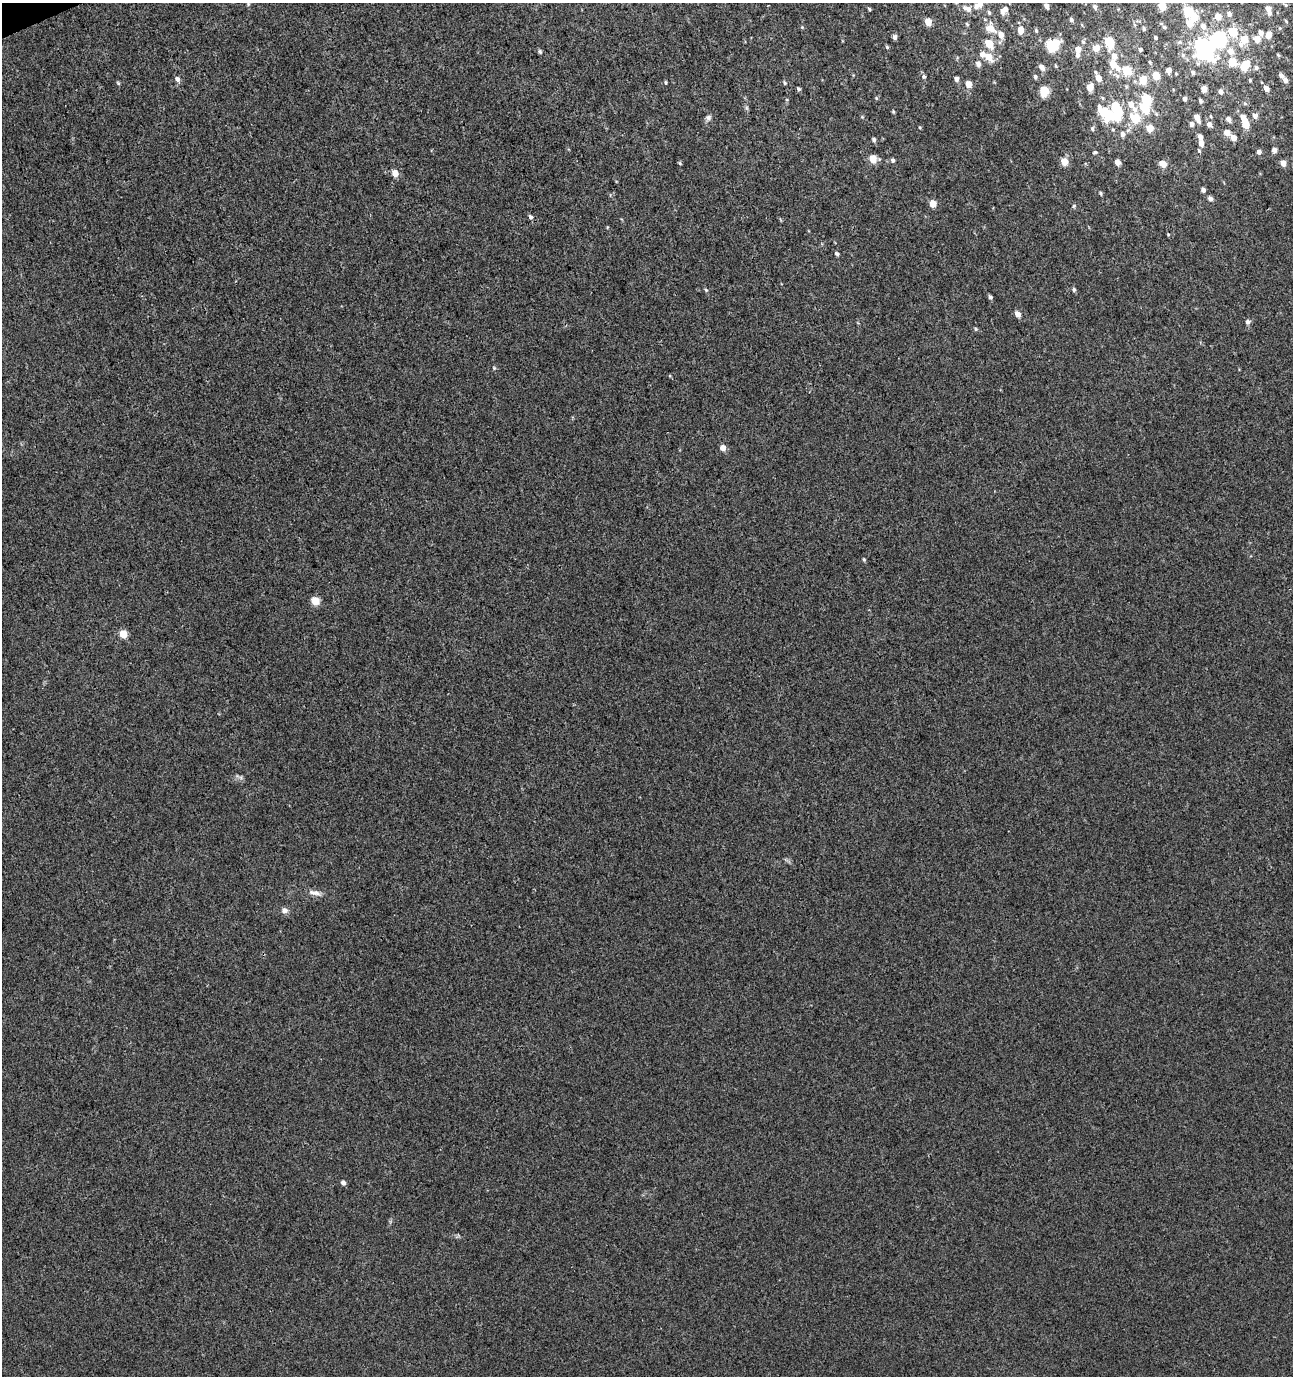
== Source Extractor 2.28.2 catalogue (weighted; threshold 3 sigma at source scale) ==
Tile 11 of 4 x 4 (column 3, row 3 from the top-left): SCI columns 2733-4023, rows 1421-2794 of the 5412 x 5593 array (HDU 1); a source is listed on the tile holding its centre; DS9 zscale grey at full resolution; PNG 1295 x 1378 px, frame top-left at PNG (2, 3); no overlay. Shown black and unused: <1% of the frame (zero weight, under 3 of 4 exposures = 4% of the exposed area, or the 3 px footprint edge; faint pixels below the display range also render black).
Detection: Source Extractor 2.28.2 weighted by HDU 2 'WHT'; one run over the whole footprint, this tile lists its part. Background 0.00131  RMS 0.0027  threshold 0.0123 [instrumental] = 3 sigma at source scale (4.5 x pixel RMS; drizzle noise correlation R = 1.50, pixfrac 1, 0.0396/0.0396 arcsec/px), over >= 5 px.
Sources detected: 154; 9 inside a brighter object's white glare — not listed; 9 inside a brighter listed object's ellipse — not listed separately; the other 136 listed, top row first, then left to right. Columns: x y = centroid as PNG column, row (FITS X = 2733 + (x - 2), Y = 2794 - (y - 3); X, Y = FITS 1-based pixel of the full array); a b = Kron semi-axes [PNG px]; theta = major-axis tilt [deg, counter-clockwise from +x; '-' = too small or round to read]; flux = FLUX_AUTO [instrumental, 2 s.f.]
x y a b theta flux
248 4 5 4 - 0.33
980 4 8 6 -70 1.7
1285 5 6 4 -45 0.4
1046 6 5 4 - 1.2
1095 7 6 4 -64 0.69
1162 7 5 5 - 5.2
869 9 4 3 - 0.32
967 9 14 8 -21 2.1
1005 9 8 7 - 1.4
1269 10 10 5 -74 1.9
1188 11 5 5 - 14
989 13 6 4 -72 0.47
1229 14 7 6 - 0.83
1218 16 6 5 - 3.3
1071 20 5 4 - 0.54
928 22 5 5 - 3.9
967 24 6 3 -46 0.31
1203 26 8 7 - 1.5
802 27 4 4 - 0.28
1164 27 5 4 - 0.46
990 28 13 10 -39 3.2
1144 29 5 4 - 0.46
1021 30 7 5 88 2.7
1036 31 5 4 - 0.39
1232 32 6 5 - 9
1261 33 6 5 - 1.1
1268 35 9 6 61 2.2
895 37 5 4 - 0.9
1155 37 4 3 - 0.41
1244 39 6 6 - 4.8
1257 39 7 6 - 2.6
1109 41 7 5 -68 13
1216 41 11 6 -13 29
1083 42 5 4 - 0.4
989 43 6 5 - 6.2
1241 45 8 7 - 1.3
1052 46 6 6 - 33
1202 46 13 6 -52 42
887 47 5 4 - 0.35
1096 48 6 6 - 2.8
1078 49 6 5 - 2.3
1140 49 4 4 - 0.45
1230 51 7 7 - 2.6
540 52 6 4 -57 0.46
1077 55 6 5 - 0.74
1183 55 6 5 - 0.55
1278 55 6 3 -45 0.33
1114 56 8 7 - 1.7
989 57 9 6 -48 3.6
1150 62 4 3 - 0.28
1233 62 6 5 - 6.8
978 64 6 5 - 1.2
1113 64 8 6 -79 3.2
1246 64 6 5 - 5.6
1056 66 5 3 - 0.24
1041 67 7 5 -45 1.2
1256 68 6 6 - 0.7
1168 70 5 4 - 1.5
1127 71 5 5 - 14
1193 72 6 5 - 0.5
1035 76 5 4 - 0.51
1156 76 5 5 - 5.6
1281 76 7 5 -50 0.98
924 77 6 5 - 0.55
1098 78 6 5 - 2.4
177 79 6 5 - 1
956 79 5 4 - 1
1143 80 5 5 - 7.2
1285 80 6 5 - 1.2
666 82 5 3 - 0.32
118 83 6 3 -45 0.31
785 83 5 4 - 0.38
968 84 5 5 - 3.6
1090 87 5 5 - 3.9
1266 88 6 4 -50 1.6
799 89 5 4 - 0.46
1204 89 5 4 - 2.4
1044 91 7 5 75 10
1220 91 6 5 - 0.98
876 98 5 3 - 0.28
1103 98 6 4 -70 0.35
1184 99 4 4 - 0.8
1146 100 6 5 - 16
1200 101 5 4 - 0.59
1131 104 8 6 -62 1.9
893 111 4 4 - 0.3
1107 113 20 10 -33 16
1255 115 6 5 - 1.6
1211 116 5 3 - 0.28
709 117 7 6 - 0.77
1135 118 10 8 -37 5.7
1197 118 8 4 -66 2.1
1228 119 7 6 - 1.1
1191 124 6 4 -75 0.81
1209 124 7 6 - 1.2
1246 124 8 5 -79 5.7
1149 128 5 5 - 4.8
1092 129 6 5 - 0.5
1227 133 5 5 - 2.7
1122 134 7 6 - 1
1233 138 6 5 - 2.2
874 139 5 4 - 0.59
1201 143 7 6 - 1.7
1274 150 5 5 - 1.2
1095 152 5 3 - 0.41
1259 152 5 5 - 1
873 159 6 5 - 5.6
893 160 5 4 - 0.61
1064 162 6 5 - 4.6
1118 162 5 4 - 2.1
1283 163 5 5 - 2.4
680 164 5 3 - 0.27
1163 164 6 5 - 3.5
395 173 6 5 - 2.7
1203 190 5 4 - 0.85
1101 193 5 4 - 0.39
1210 198 5 4 - 1.1
933 204 5 5 - 5
1074 206 6 4 45 0.36
530 217 7 5 -57 0.64
1168 234 5 3 - 0.24
837 253 5 4 - 0.54
1074 289 6 5 - 0.44
706 290 6 3 -45 0.35
990 297 5 4 - 0.58
1018 314 6 5 - 2
1248 322 6 6 - 0.79
975 329 5 4 - 0.39
494 368 5 4 - 0.31
723 448 5 5 - 2.1
864 559 5 4 - 0.36
315 601 5 5 - 7.2
123 634 5 5 - 5.2
316 893 14 7 -7 1.5
284 910 8 7 - 1.2
343 1183 5 5 - 0.95
Isophote crosses this tile's border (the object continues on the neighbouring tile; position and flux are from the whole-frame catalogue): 2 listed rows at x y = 980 4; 967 9